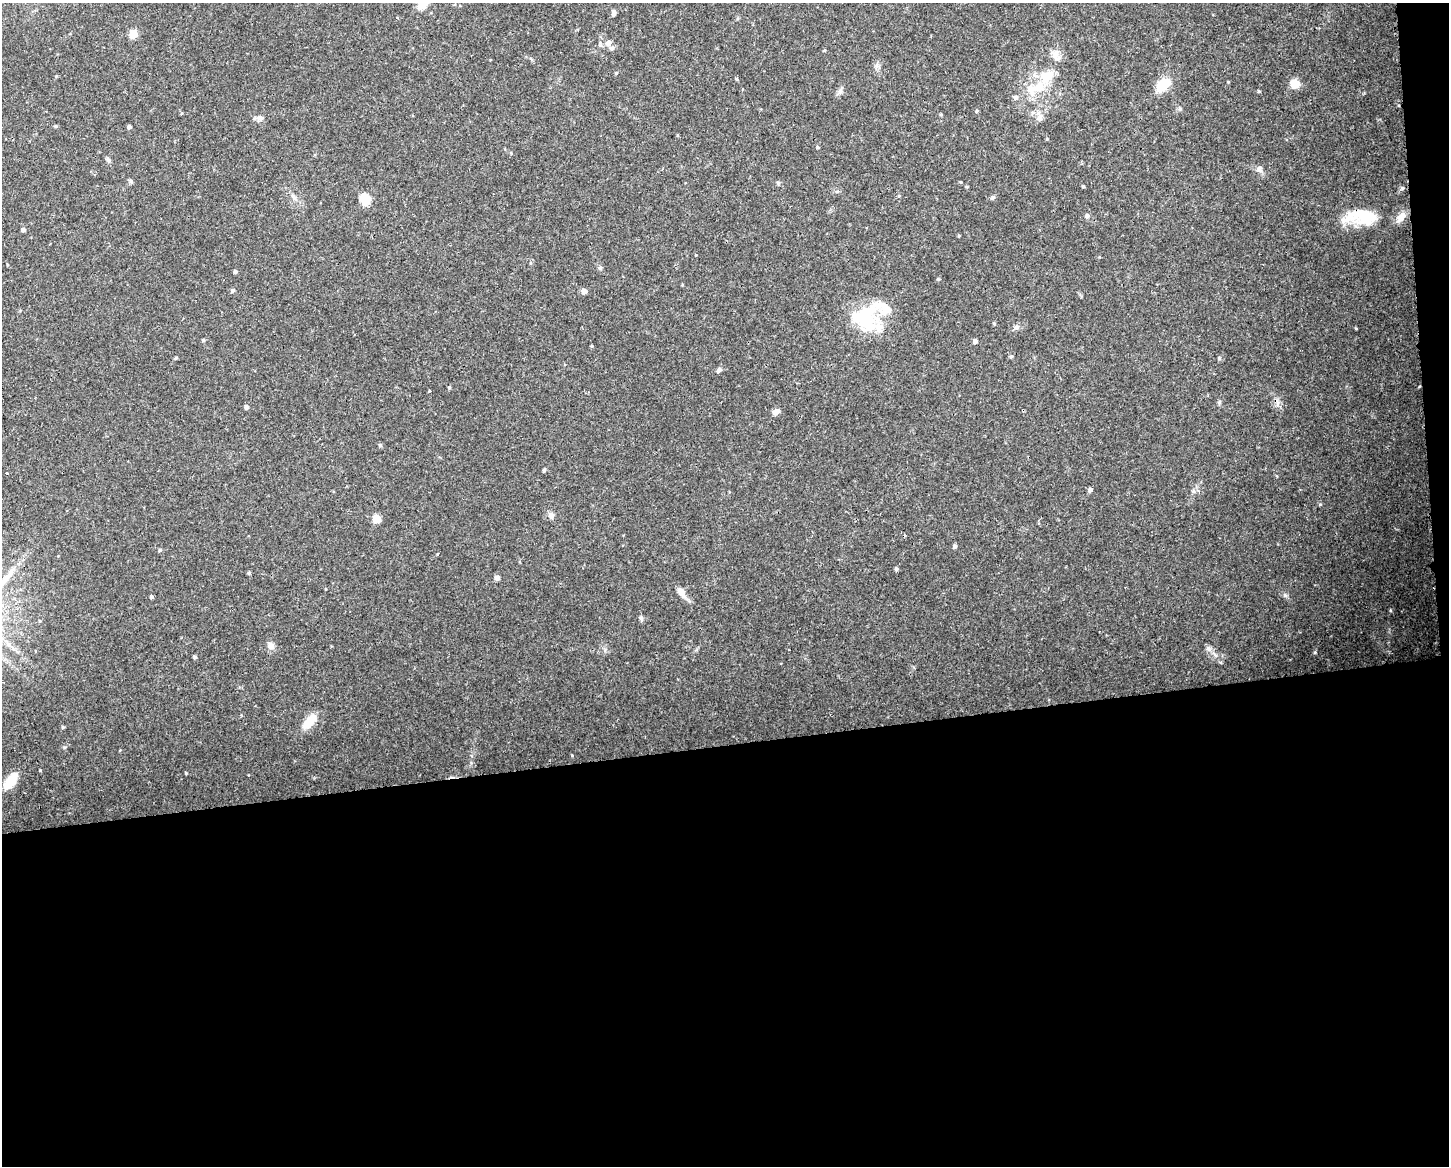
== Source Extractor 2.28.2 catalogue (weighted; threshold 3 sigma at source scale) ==
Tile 12 of 3 x 4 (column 3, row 4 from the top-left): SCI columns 2957-4403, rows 1-1164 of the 4414 x 4656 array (HDU 1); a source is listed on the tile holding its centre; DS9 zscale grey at full resolution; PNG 1451 x 1168 px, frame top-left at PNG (2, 3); no overlay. Shown black and unused: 37% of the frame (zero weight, under 3 of 4 exposures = <1% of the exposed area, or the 3 px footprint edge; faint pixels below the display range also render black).
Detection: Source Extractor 2.28.2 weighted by HDU 2 'WHT'; one run over the whole footprint, this tile lists its part. Background 0.0525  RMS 0.0029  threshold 0.0132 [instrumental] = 3 sigma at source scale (4.5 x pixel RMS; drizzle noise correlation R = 1.50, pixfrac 1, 0.0396/0.0396 arcsec/px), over >= 5 px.
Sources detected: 84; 1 inside a brighter object's white glare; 1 cosmic-ray / hot-pixel residue — not listed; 7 inside a brighter listed object's ellipse — not listed separately; the other 75 listed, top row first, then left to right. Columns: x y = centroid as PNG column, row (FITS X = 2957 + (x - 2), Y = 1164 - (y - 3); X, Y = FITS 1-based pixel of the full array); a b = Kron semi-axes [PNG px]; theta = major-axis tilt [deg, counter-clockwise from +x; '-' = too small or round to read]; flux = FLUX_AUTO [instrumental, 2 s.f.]
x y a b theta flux
423 3 14 10 59 4.4
614 13 7 4 86 0.84
133 34 5 5 - 8.6
608 43 9 7 46 1.2
1056 56 17 10 -55 2.2
616 73 4 4 - 0.3
1047 76 22 14 40 6.2
737 79 4 4 - 0.34
1228 82 4 3 - 0.22
1295 84 8 8 - 3.9
1163 85 14 9 42 7.6
840 91 9 6 62 0.91
1259 91 4 4 - 0.29
1016 97 6 5 - 1
977 111 5 3 - 0.27
941 115 5 3 - 0.29
260 118 10 7 3 1.1
1039 118 9 8 - 1.5
56 126 4 4 - 0.36
129 127 4 4 - 0.84
1047 139 4 4 - 0.25
818 147 4 4 - 0.35
108 160 7 5 -50 0.62
1259 169 10 7 69 1
131 181 6 5 - 0.46
1083 186 4 4 - 0.35
967 187 4 4 - 0.27
293 197 10 5 -49 0.95
993 197 6 4 19 0.44
365 199 6 5 - 15
1365 215 34 20 -8 11
1087 216 6 5 - 0.79
1401 217 15 8 51 2.3
23 230 4 4 - 0.9
600 268 6 4 1 0.4
235 271 4 4 - 0.56
938 279 4 4 - 0.27
232 290 5 4 - 0.69
584 291 5 5 - 2
866 317 34 27 39 20
994 323 5 3 - 0.27
1016 327 8 6 22 0.76
203 340 4 4 - 0.46
975 341 4 4 - 1.3
591 346 5 3 - 0.27
1011 356 5 4 - 0.49
176 358 4 4 - 0.35
719 370 8 5 45 0.73
449 387 5 4 - 0.34
429 391 3 3 - 0.22
1219 402 6 4 89 0.44
246 407 4 4 - 1
776 411 9 6 26 1.3
380 445 5 4 - 0.39
544 470 5 3 - 0.53
7 474 3 2 - 0.33
1090 490 5 5 - 0.87
551 515 9 7 -78 1.2
377 519 5 5 - 7.2
954 546 5 4 - 0.64
160 550 4 4 - 0.42
896 569 4 4 - 0.58
249 573 5 3 - 0.32
497 578 5 4 - 1.5
681 592 14 8 -57 2.1
151 597 4 3 - 0.59
641 618 6 5 - 0.53
271 646 10 9 - 1.5
1208 648 6 6 - 0.79
1315 652 5 3 - 0.29
195 657 4 3 - 0.57
309 721 20 9 48 5.1
63 727 4 4 - 0.39
40 770 3 3 - 0.23
8 784 20 12 70 4.1
Overlapping masked pixels (flux is a lower limit): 1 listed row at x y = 1365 215
Isophote crosses this tile's border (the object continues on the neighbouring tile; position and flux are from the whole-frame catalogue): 1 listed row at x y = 423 3
Unlisted compact peaks at least as high as the median listed source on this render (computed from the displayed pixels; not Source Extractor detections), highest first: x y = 1285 595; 1320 504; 186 773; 1356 328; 1219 358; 572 755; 64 747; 437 554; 961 182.